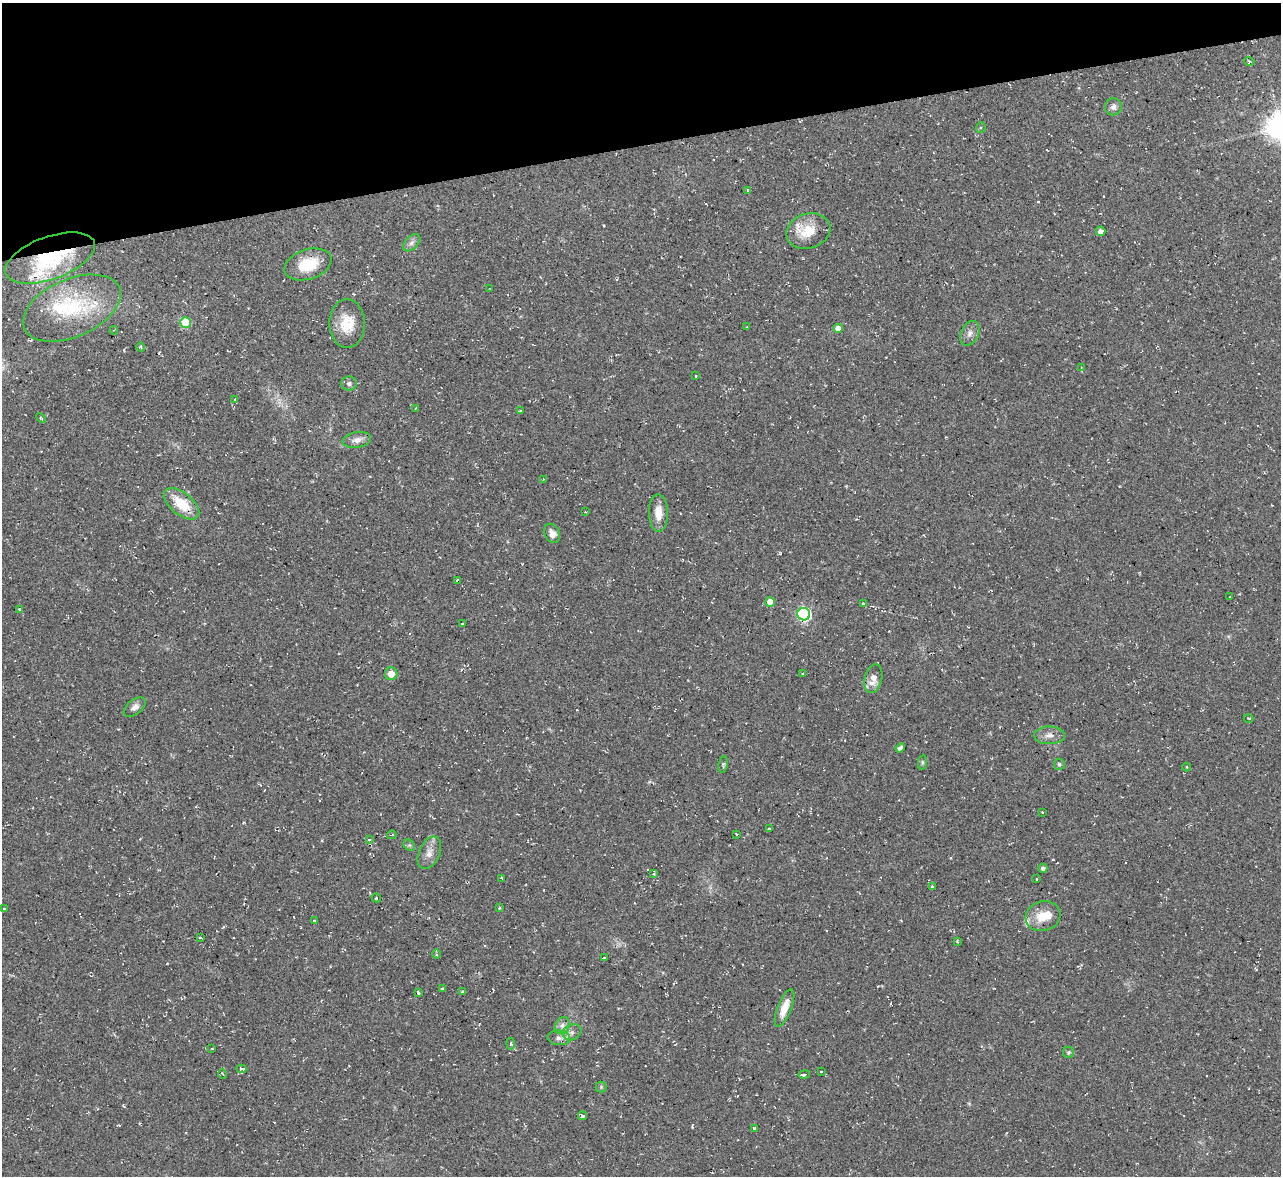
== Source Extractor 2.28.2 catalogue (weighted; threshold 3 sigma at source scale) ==
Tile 3 of 4 x 4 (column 3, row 1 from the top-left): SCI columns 2559-3837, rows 3665-4838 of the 5116 x 5098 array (HDU 1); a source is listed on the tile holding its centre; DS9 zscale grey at full resolution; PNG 1283 x 1178 px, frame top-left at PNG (2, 3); each listed source drawn as its Kron ellipse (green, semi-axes under 4 px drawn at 4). Shown black and unused: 12% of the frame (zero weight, under 2 of 3 exposures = <1% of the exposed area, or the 3 px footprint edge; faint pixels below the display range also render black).
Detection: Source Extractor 2.28.2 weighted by HDU 2 'WHT'; one run over the whole footprint, this tile lists its part. Background 0.0913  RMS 0.01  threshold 0.0458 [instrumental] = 3 sigma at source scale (4.5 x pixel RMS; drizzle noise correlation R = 1.50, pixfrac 1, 0.05/0.05 arcsec/px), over >= 5 px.
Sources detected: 101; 6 cosmic-ray / hot-pixel residue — neither listed nor drawn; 8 inside a brighter listed object's ellipse — not listed separately; the other 87 listed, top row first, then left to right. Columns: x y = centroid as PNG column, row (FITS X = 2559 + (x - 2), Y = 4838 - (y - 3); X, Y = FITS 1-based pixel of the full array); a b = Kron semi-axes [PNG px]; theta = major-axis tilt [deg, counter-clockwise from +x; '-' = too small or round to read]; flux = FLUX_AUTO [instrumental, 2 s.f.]
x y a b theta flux
1249 61 5 3 - 1.2
1114 107 8 8 - 4.5
981 128 5 4 - 1.5
748 190 3 2 - 2.5
808 231 22 17 18 22
1101 231 5 4 - 5.9
412 243 10 6 45 3.9
50 258 47 21 20 89
308 264 24 15 18 30
490 288 3 2 - 0.65
72 308 52 29 23 71
185 322 5 5 - 38
347 323 24 17 -89 24
746 327 3 2 - 0.63
838 328 5 4 - 9.2
114 330 4 2 - 0.83
970 333 13 8 63 6
141 347 4 3 - 1.1
1081 367 3 2 - 0.61
696 376 3 2 - 0.82
349 383 8 7 - 2.9
235 399 3 2 - 0.64
416 408 3 2 - 0.76
520 411 4 2 - 0.8
41 418 6 3 -45 1
357 440 14 7 9 6.4
543 479 2 2 - 0.6
181 504 21 11 -39 29
585 512 2 2 - 0.81
658 513 19 9 -89 13
552 533 10 7 -64 6.5
457 580 4 2 - 1
1230 597 3 3 - 1.4
770 602 5 5 - 13
863 604 4 4 - 1
19 609 3 3 - 1.7
804 614 6 6 - 170
463 624 3 3 - 4.7
391 674 6 6 - 10
803 674 3 3 - 2.3
873 679 15 8 77 11
135 707 12 7 37 5.2
1248 718 5 2 - 0.84
1049 735 15 9 1 7.1
900 748 5 4 - 3.1
922 762 7 4 82 1.5
1059 764 5 5 - 2
723 765 8 5 81 1.7
1187 767 4 3 - 0.72
1042 812 3 3 - 1
769 828 3 3 - 3.1
736 834 3 3 - 1.5
392 835 5 3 - 1.2
369 839 3 3 - 2.8
409 845 6 5 - 1.8
429 853 17 10 67 9.1
1043 868 4 4 - 3.4
654 874 3 3 - 2.9
502 878 4 3 - 2
1036 879 3 3 - 1.8
932 887 4 3 - 1.4
376 898 5 3 - 1.4
4 908 3 2 - 1.2
499 908 3 3 - 0.74
1043 916 18 14 17 21
314 920 3 2 - 1.2
200 938 3 2 - 1.7
957 941 3 3 - 1
436 954 5 3 - 1.2
604 958 4 3 - 18
442 989 4 3 - 3
462 992 3 2 - 0.87
418 993 3 3 - 11
784 1008 20 7 68 15
562 1026 9 7 59 4.4
572 1032 10 7 29 4.7
559 1038 11 7 -6 5.1
511 1044 6 4 -85 1.7
212 1049 4 2 - 0.65
1068 1052 5 5 - 1.6
241 1069 5 3 - 4.3
821 1071 3 3 - 3.6
223 1074 5 3 - 0.96
804 1074 6 3 12 10
601 1087 5 5 - 1.5
582 1116 5 4 - 2.3
754 1128 3 3 - 2.5
Overlapping masked pixels (flux is a lower limit): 1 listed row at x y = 50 258